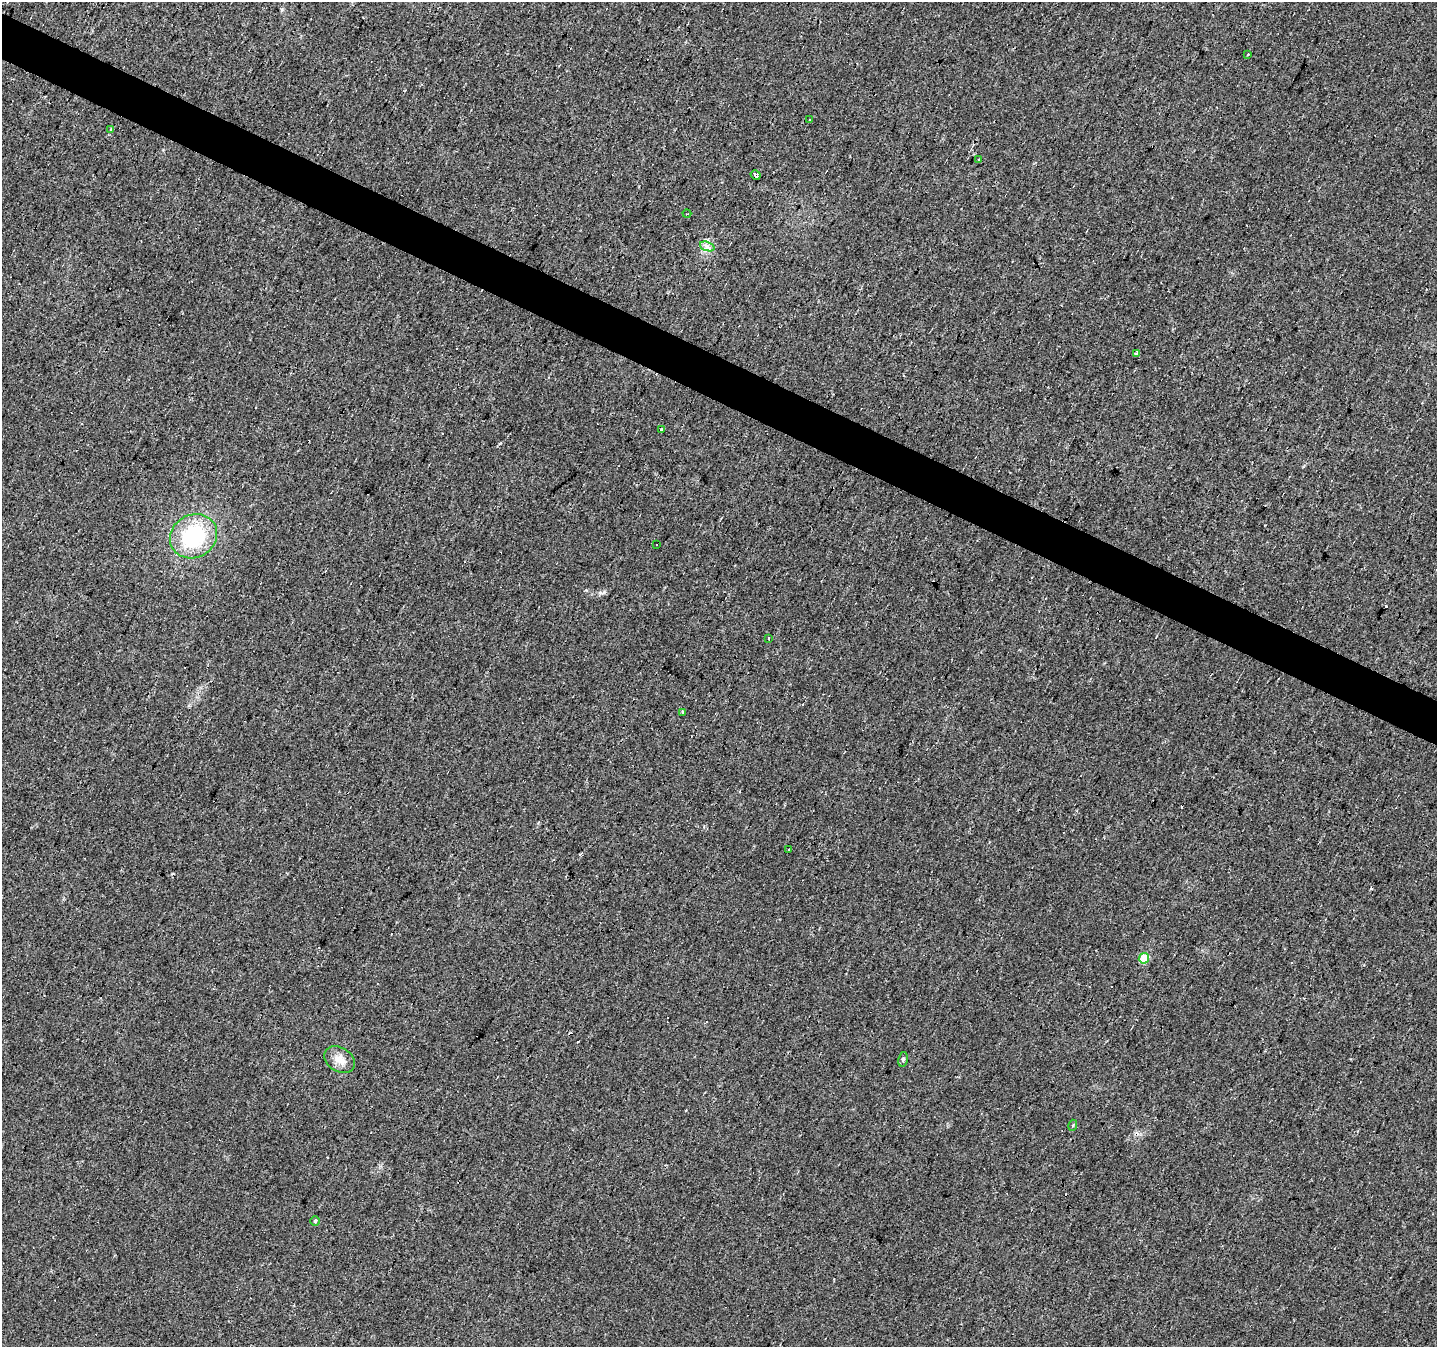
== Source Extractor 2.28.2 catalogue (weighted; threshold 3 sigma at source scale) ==
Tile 11 of 4 x 4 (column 3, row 3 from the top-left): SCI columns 2873-4307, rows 1610-2954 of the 5741 x 5842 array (HDU 1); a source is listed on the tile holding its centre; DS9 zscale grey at full resolution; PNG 1439 x 1349 px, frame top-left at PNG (2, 2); each listed source drawn as its Kron ellipse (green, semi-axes under 4 px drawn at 4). Shown black and unused: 3% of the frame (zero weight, under 2 of 3 exposures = <1% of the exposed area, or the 3 px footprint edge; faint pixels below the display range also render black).
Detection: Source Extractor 2.28.2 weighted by HDU 2 'WHT'; one run over the whole footprint, this tile lists its part. Background 0.0257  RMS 0.0058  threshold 0.0261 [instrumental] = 3 sigma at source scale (4.5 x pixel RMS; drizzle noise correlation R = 1.50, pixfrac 1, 0.0396/0.0396 arcsec/px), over >= 5 px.
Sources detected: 34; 15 cosmic-ray / hot-pixel residue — neither listed nor drawn; the other 19 listed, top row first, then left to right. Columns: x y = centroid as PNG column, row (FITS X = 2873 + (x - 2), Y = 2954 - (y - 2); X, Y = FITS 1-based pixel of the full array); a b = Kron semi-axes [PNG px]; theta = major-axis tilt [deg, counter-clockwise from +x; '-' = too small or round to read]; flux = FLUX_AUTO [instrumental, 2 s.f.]
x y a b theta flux
1248 54 4 2 - 0.38
810 120 3 2 - 0.82
111 130 3 3 - 6.3
979 159 3 3 - 1.7
756 175 5 3 - 3
687 214 4 3 - 0.51
707 246 7 4 -20 1.9
1136 353 4 3 - 2.2
662 429 4 3 - 5
193 536 24 21 31 49
656 544 3 2 - 0.69
769 639 3 2 - 0.94
683 712 3 2 - 0.89
789 850 2 2 - 0.61
1144 958 5 5 - 20
903 1059 7 5 80 1.1
340 1060 16 12 -31 6.8
1073 1125 5 3 - 0.59
315 1221 4 4 - 0.79
Unlisted compact peaks at least as high as the median listed source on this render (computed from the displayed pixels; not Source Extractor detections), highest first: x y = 604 592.